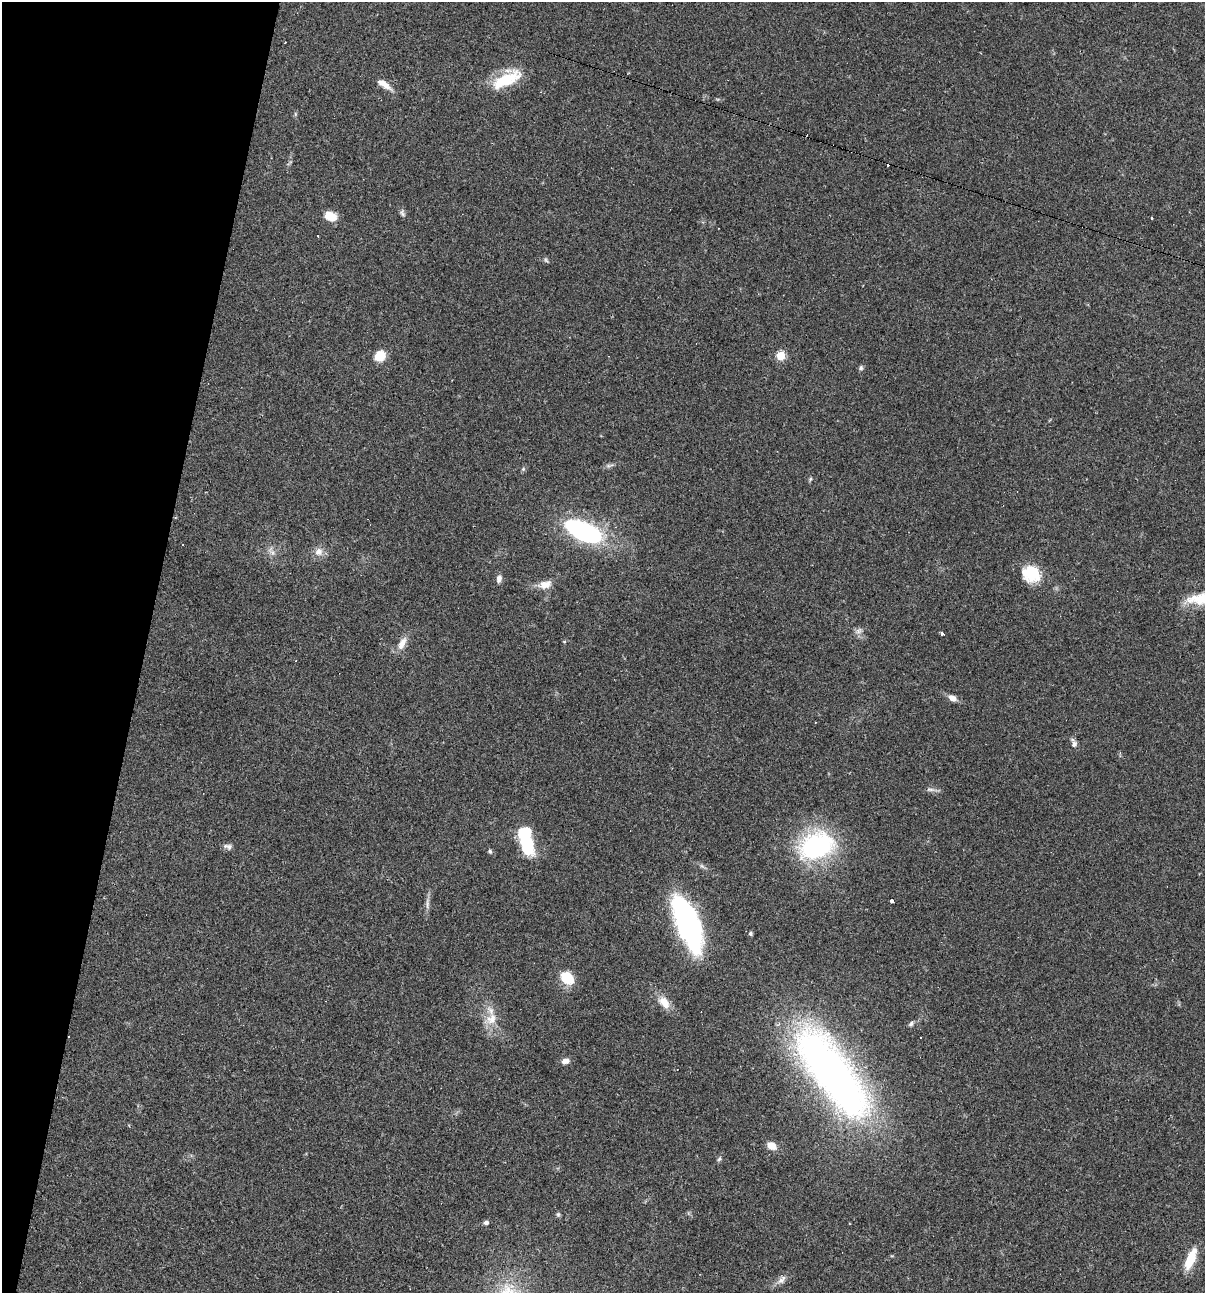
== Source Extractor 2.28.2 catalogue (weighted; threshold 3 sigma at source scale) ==
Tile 9 of 4 x 4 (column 1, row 3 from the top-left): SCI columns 249-1451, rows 1292-2582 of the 5184 x 5165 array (HDU 1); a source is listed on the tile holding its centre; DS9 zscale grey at full resolution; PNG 1207 x 1295 px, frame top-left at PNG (2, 2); no overlay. Shown black and unused: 12% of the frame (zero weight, under 2 of 3 exposures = <1% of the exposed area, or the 3 px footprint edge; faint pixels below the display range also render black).
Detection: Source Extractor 2.28.2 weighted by HDU 2 'WHT'; one run over the whole footprint, this tile lists its part. Background 0.0493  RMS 0.005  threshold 0.0227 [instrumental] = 3 sigma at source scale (4.5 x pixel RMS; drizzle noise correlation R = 1.50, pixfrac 1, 0.05/0.05 arcsec/px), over >= 5 px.
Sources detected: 55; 2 inside a brighter object's white glare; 7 cosmic-ray / hot-pixel residue — not listed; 1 inside a brighter listed object's ellipse — not listed separately; the other 45 listed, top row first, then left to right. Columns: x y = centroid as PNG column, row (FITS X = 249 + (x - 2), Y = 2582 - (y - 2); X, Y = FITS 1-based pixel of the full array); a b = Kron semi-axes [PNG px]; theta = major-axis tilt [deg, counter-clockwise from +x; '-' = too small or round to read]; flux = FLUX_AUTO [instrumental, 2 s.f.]
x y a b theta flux
506 80 41 14 26 20
384 84 21 7 -35 4.3
402 213 12 5 -79 1.3
330 216 13 9 -21 7.4
1152 218 3 2 - 1
546 260 7 5 -47 0.89
380 356 11 9 40 10
780 356 5 5 - 21
861 368 7 6 - 1.1
609 465 14 3 12 1.4
523 469 7 4 46 0.81
810 479 6 4 68 0.75
583 531 40 17 -24 77
271 551 16 7 -61 2.9
319 552 12 11 - 3.9
1031 574 22 19 -24 16
499 578 10 6 76 2.2
545 585 18 10 12 5.3
1204 598 41 13 6 18
859 631 10 7 40 2
943 634 4 3 - 3.3
402 643 17 8 64 5
952 698 10 7 -32 3.1
1074 744 9 7 80 1.9
930 790 13 4 -3 1.7
526 841 28 11 -78 36
816 846 31 22 21 80
229 847 8 8 - 1.7
490 851 6 4 -73 0.82
891 901 4 3 - 2.2
427 904 19 4 90 2.4
687 919 46 24 -67 88
751 934 5 4 - 0.89
567 978 17 13 -41 11
664 1002 18 11 -45 6.3
491 1019 19 14 35 7.7
911 1023 9 4 60 1.3
565 1061 9 6 16 3
832 1072 121 41 -55 260
772 1146 9 7 -27 5.9
719 1159 6 5 - 0.88
558 1214 7 5 -75 0.91
486 1222 6 5 - 1.4
1191 1259 23 8 68 13
781 1280 14 7 45 3
Isophote crosses this tile's border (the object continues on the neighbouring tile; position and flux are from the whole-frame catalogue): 1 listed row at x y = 1204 598